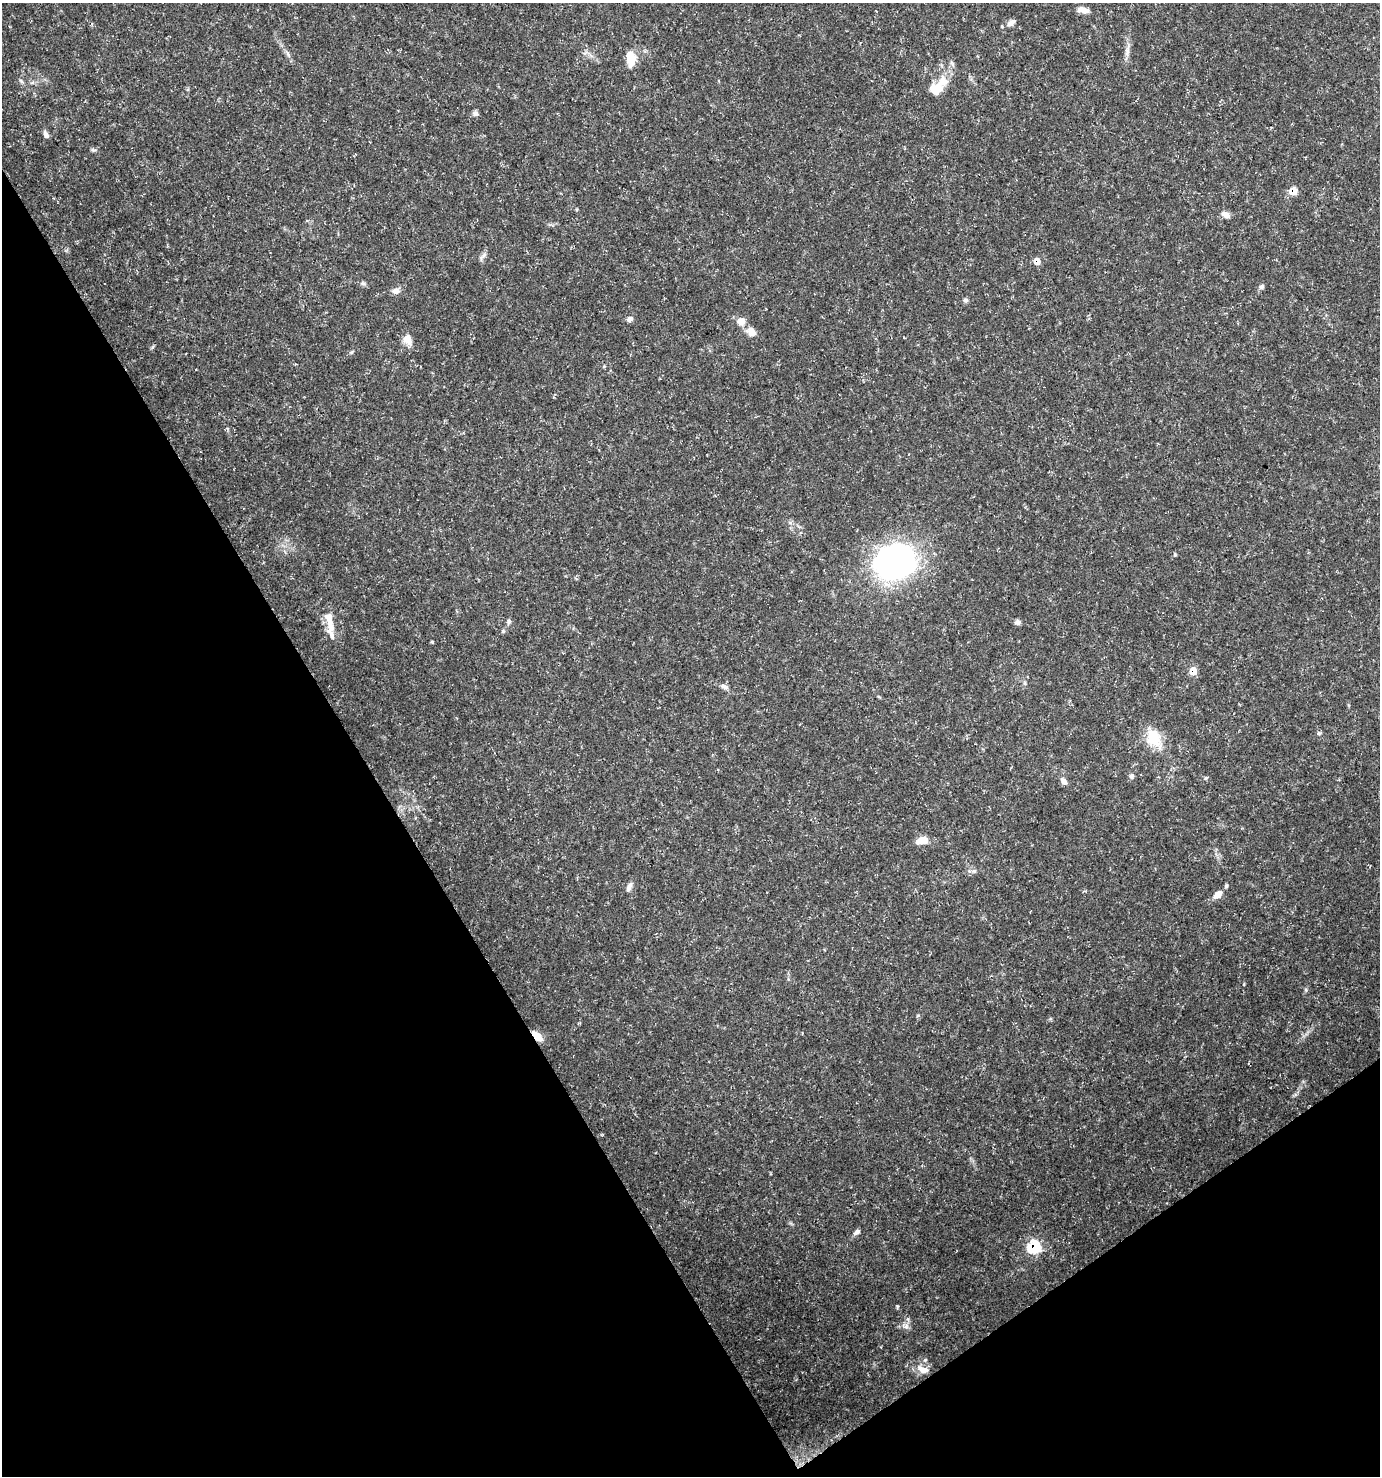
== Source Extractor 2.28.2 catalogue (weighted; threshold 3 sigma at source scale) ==
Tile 14 of 4 x 4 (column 2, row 4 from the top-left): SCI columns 1498-2875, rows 5-1478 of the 5813 x 5899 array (HDU 1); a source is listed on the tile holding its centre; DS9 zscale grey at full resolution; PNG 1382 x 1478 px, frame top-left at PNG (2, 3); no overlay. Shown black and unused: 32% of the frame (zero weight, under 3 of 5 exposures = <1% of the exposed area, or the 3 px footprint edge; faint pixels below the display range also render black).
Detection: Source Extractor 2.28.2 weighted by HDU 2 'WHT'; one run over the whole footprint, this tile lists its part. Background 0.0272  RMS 0.0025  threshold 0.0114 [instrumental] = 3 sigma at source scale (4.5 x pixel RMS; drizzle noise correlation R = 1.50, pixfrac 1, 0.0396/0.0396 arcsec/px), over >= 5 px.
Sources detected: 46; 2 inside a brighter listed object's ellipse — not listed separately; the other 44 listed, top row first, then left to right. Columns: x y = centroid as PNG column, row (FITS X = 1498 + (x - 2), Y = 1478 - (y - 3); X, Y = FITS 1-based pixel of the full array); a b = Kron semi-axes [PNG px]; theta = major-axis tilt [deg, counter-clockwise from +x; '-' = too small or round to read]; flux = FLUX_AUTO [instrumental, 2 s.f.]
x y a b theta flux
1083 10 13 7 -10 1.9
1011 23 13 6 34 1.4
1127 52 14 6 -86 1.3
631 58 19 10 -87 3.9
21 81 9 3 -45 0.4
943 81 18 15 63 4.2
475 114 8 6 -28 0.73
46 135 9 5 -63 1
93 150 8 3 -13 0.41
1293 191 6 6 - 4
1226 215 12 7 -27 1.5
484 255 8 5 46 0.71
1037 261 6 6 - 2.8
363 283 7 5 -42 0.5
1262 287 7 6 - 0.61
396 291 9 8 - 1.2
966 300 7 5 -1 0.52
629 319 9 6 37 0.84
741 321 10 10 - 2
751 331 13 9 -44 2.1
407 340 13 10 -44 2.4
1175 555 5 4 - 0.3
895 562 44 36 18 60
509 621 7 5 68 0.6
1017 622 6 6 - 0.93
330 623 32 9 -82 3.9
432 642 4 3 - 0.31
1193 671 6 6 - 4.1
1025 683 6 4 -89 0.38
724 687 11 6 -23 1.1
1319 733 6 5 - 0.4
1153 738 24 19 -64 6.6
1131 776 8 6 80 0.63
1206 778 5 4 - 0.33
1063 781 9 6 -57 1.2
923 840 11 7 10 3.7
1226 886 6 4 73 0.41
629 887 12 6 64 1
1218 894 12 7 40 2
537 1036 13 6 -47 2.9
857 1232 9 5 33 0.85
1034 1247 7 7 - 19
906 1327 7 6 - 0.83
923 1370 15 9 -27 2.7
Overlapping masked pixels (flux is a lower limit): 5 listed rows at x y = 1293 191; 1037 261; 1193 671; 537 1036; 1034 1247
Unlisted compact peaks at least as high as the median listed source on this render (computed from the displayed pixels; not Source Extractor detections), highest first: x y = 897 1306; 1306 990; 974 871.